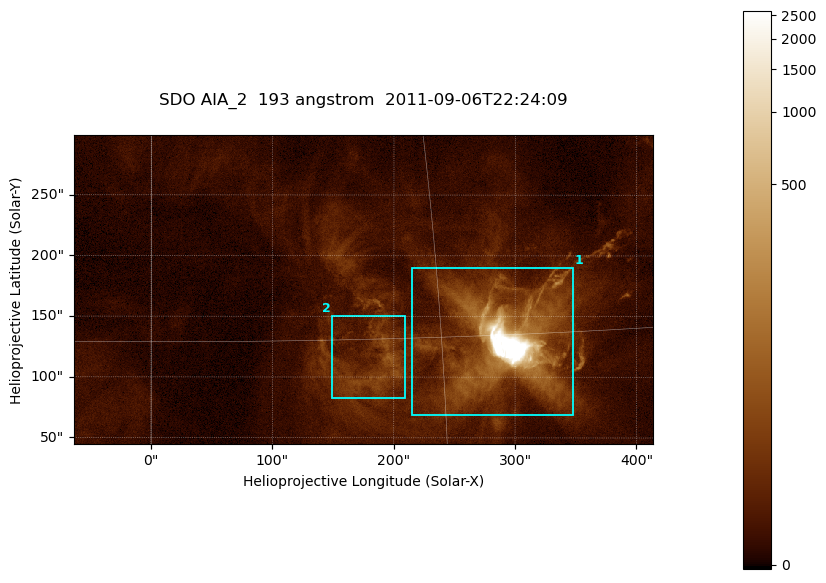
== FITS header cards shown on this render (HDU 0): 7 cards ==
TELESCOP= 'SDO     '           /
INSTRUME= 'AIA_2   '           /
WAVELNTH=                  193 /
WAVEUNIT= 'angstrom'           /
DATE-OBS= '2011-09-06T22:24:09.93' /
CTYPE1  = 'HPLN-TAN'           /
CTYPE2  = 'HPLT-TAN'           /

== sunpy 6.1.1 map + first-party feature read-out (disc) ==
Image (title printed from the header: SDO AIA_2  193 angstrom  2011-09-06T22:24:09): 794 x 424 px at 0.601 arcsec/px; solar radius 952 arcsec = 1585 px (partial field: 4.3% of the solar disc is inside the frame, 100% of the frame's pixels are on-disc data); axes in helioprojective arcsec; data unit not stated in the header (colour bar unlabelled)
Pointing: header CRPIX1/2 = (2043.76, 2047.55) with CRVAL1/2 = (0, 0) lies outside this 794 x 424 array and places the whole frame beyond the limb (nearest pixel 1.29 R_sun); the SolarSoft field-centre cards XCEN/YCEN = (174.8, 172.1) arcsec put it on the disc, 1726 arcsec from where CRPIX/CRVAL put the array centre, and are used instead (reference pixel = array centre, CRVAL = XCEN/YCEN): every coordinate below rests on XCEN/YCEN
Orientation: roll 0.0563 deg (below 1 deg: not rotated)
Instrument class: DISC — disc imager (sunpy class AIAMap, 193 A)
Bright regions (active regions / flare kernels): reference = the on-disc median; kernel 7 px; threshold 5 sigma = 27.4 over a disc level ~6.47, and >= 1.15x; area >= 336 px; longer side >= 5 px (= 3 arcsec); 2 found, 2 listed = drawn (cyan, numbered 1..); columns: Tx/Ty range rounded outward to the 2 arcsec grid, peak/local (2 s.f.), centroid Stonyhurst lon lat
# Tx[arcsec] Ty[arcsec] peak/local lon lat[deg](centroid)
1 214..348 68..190 1177 +18 +15
2 148..210 82..152 13 +11 +14